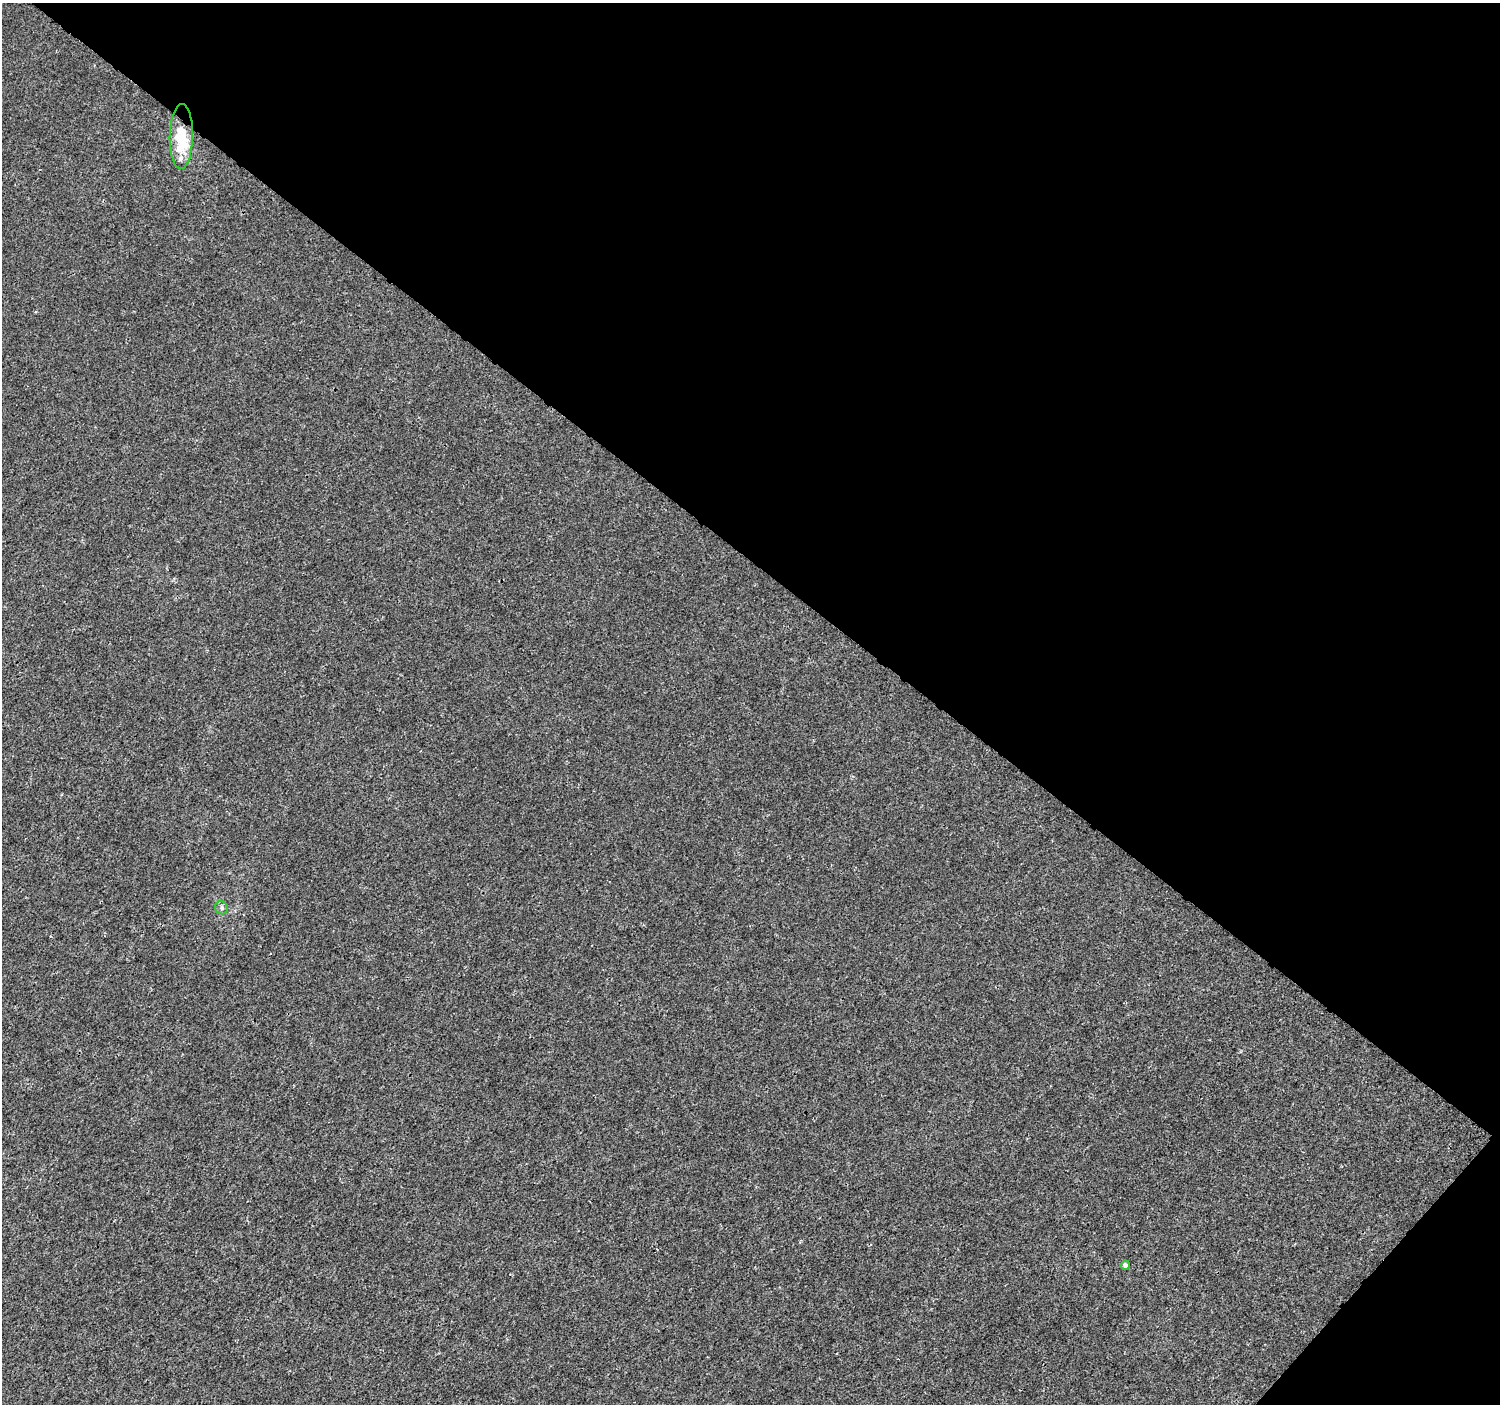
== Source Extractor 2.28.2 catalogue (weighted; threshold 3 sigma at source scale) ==
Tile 8 of 4 x 4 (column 4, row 2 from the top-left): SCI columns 4502-5999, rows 3048-4449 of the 6002 x 6028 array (HDU 1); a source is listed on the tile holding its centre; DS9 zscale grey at full resolution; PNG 1502 x 1406 px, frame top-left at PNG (2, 3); each listed source drawn as its Kron ellipse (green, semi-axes under 4 px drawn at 4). Shown black and unused: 41% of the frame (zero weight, under 3 of 4 exposures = <1% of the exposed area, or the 3 px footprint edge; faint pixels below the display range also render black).
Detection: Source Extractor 2.28.2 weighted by HDU 2 'WHT'; one run over the whole footprint, this tile lists its part. Background 7.00e-05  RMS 0.0018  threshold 0.00813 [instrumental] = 3 sigma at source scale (4.5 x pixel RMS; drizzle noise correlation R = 1.50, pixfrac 1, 0.0396/0.0396 arcsec/px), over >= 5 px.
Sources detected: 4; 1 inside a brighter listed object's ellipse — not listed separately; the other 3 listed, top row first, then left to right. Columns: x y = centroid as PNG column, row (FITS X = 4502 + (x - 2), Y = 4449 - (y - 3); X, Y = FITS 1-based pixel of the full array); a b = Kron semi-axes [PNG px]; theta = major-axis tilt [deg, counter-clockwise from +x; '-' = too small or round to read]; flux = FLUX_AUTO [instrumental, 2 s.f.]
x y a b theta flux
181 136 32 11 89 6.4
222 908 7 6 - 0.47
1125 1265 5 4 - 0.48